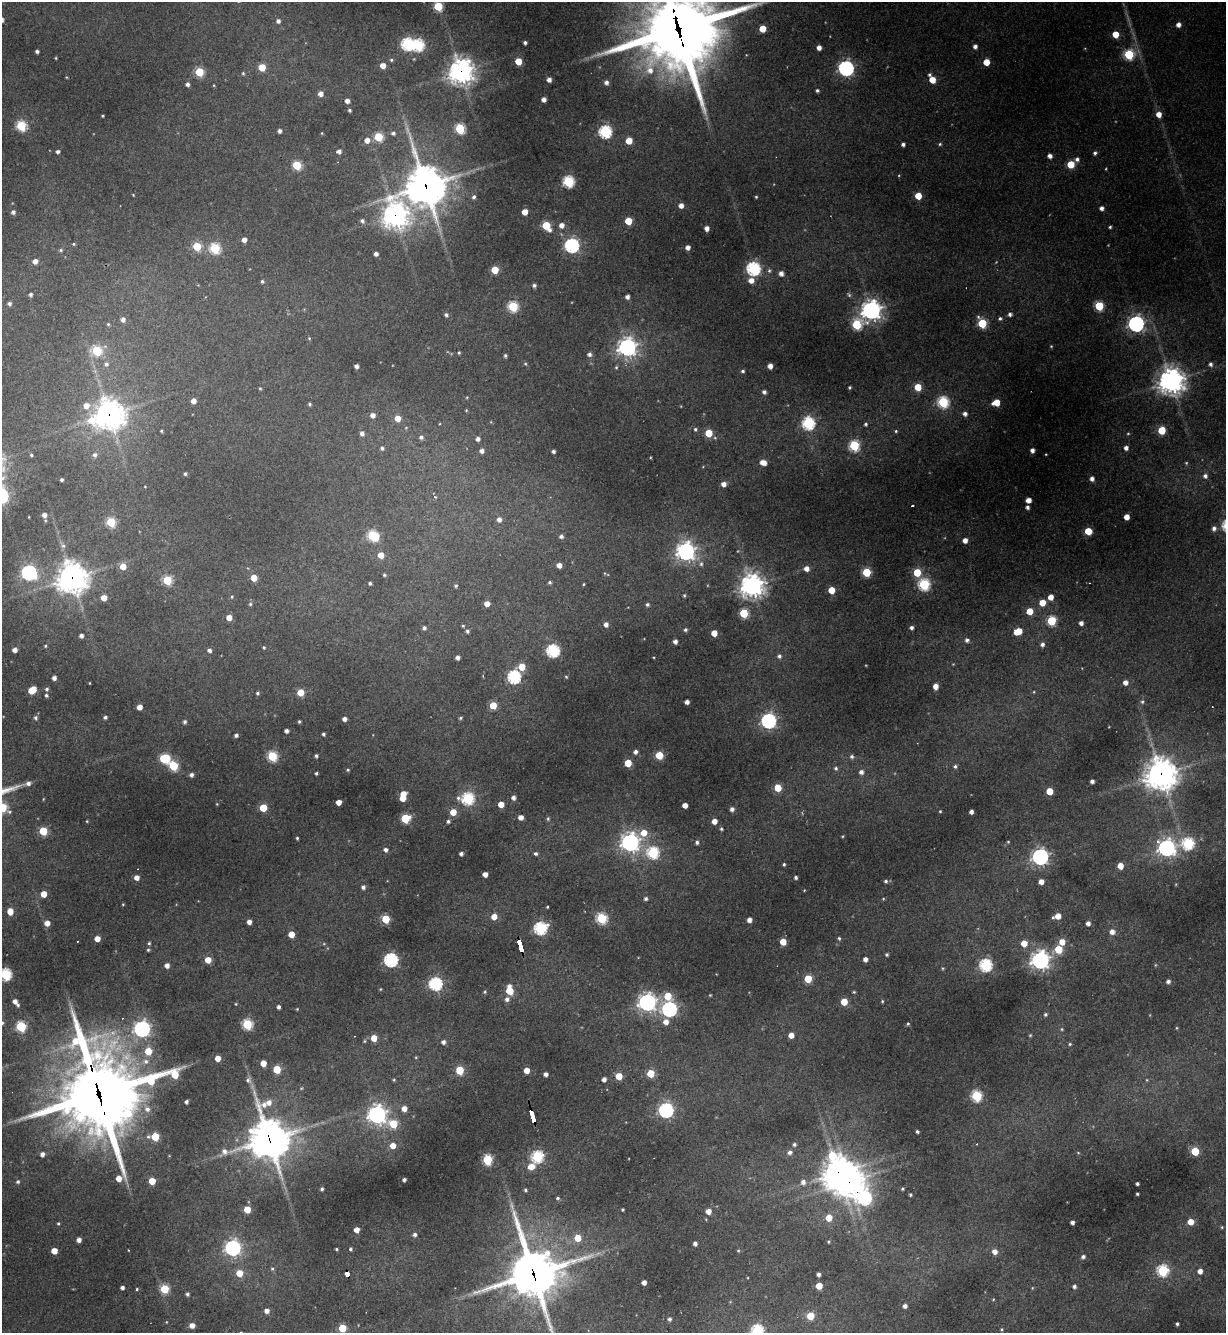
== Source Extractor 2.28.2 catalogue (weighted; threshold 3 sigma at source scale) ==
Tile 6 of 4 x 4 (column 2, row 2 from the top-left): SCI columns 1368-2591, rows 2663-3993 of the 5307 x 5324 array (HDU 1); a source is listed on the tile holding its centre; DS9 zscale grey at full resolution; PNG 1228 x 1335 px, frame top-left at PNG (2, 2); no overlay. Shown black and unused: <1% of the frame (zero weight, under 3 of 4 exposures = <1% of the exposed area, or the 3 px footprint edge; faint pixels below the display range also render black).
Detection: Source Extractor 2.28.2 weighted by HDU 2 'WHT'; one run over the whole footprint, this tile lists its part. Background 0.268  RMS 0.0096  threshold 0.0431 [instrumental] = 3 sigma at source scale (4.5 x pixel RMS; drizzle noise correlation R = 1.50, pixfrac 1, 0.05/0.05 arcsec/px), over >= 5 px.
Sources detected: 480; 2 too faint to see at this stretch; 2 inside a brighter object's white glare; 6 cosmic-ray / hot-pixel residue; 1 long thin detection or spike segment (spike, bleed or trail) — not listed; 1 inside a brighter listed object's ellipse — not listed separately; the other 468 listed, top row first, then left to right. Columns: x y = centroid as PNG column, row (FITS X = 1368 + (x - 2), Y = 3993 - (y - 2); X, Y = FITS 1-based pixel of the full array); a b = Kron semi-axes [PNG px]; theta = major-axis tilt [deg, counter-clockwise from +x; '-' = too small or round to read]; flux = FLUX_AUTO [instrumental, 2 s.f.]
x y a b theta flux
438 6 5 5 - 47
278 21 5 5 - 3.2
1178 25 4 4 - 5.2
678 29 33 25 -80 10000
762 29 5 5 - 18
1115 34 5 4 - 17
525 43 3 3 - 2.4
407 44 6 6 - 130
975 46 4 4 - 4
819 47 4 4 - 5.5
37 51 4 3 - 2.5
1129 54 5 5 - 76
56 58 4 3 - 0.87
391 60 5 4 - 1.6
518 61 5 5 - 22
986 62 5 5 - 18
383 66 5 5 - 8.7
262 67 5 5 - 22
846 68 6 6 - 280
199 72 5 5 - 42
461 72 10 9 - 700
243 73 5 4 - 1.3
929 75 4 4 - 1.7
549 80 4 4 - 4.7
932 80 5 5 - 17
606 82 5 4 - 4.1
187 84 5 4 - 2.6
817 90 4 4 - 1.9
320 94 4 4 - 6.7
544 99 4 4 - 4.9
347 101 4 4 - 4.8
350 110 3 3 - 1.7
1159 114 5 5 - 9
103 116 3 2 - 1.2
21 126 5 5 - 69
460 128 6 5 - 64
279 131 4 3 - 3.2
605 132 6 6 - 140
322 133 3 3 - 0.73
393 133 5 5 - 2.5
378 137 5 5 - 50
367 140 5 5 - 6.5
629 141 5 5 - 16
903 144 4 3 - 2.6
940 144 4 4 - 1.3
58 151 4 4 - 2.6
339 151 4 4 - 3.9
1095 153 5 4 - 2.4
1050 156 4 4 - 4.9
1077 159 6 5 - 3.1
1071 164 5 5 - 27
297 165 5 5 - 46
568 182 6 5 - 100
425 186 15 12 -73 2400
133 195 3 2 - 0.76
918 196 5 4 - 20
474 197 6 5 - 2.2
756 197 3 3 - 1.1
681 205 5 5 - 6.1
1101 208 4 4 - 4
13 212 4 4 - 3.1
525 212 4 4 - 11
395 216 11 10 - 690
362 221 6 5 - 2.7
628 221 5 5 - 27
561 225 5 5 - 5.9
546 226 6 5 - 45
1110 227 3 3 - 1.4
707 228 4 4 - 5.8
244 240 4 4 - 5.9
73 244 4 4 - 1.1
572 245 6 6 - 210
197 246 5 5 - 34
688 247 4 4 - 5.2
215 248 6 5 - 76
61 250 5 4 - 1.4
376 254 4 4 - 4
35 261 5 5 - 6
753 269 6 6 - 170
495 270 5 5 - 25
769 271 6 5 - 1.8
781 273 5 5 - 5.2
751 280 6 5 - 7.9
262 281 5 4 - 1.6
534 285 4 4 - 2.7
31 294 4 4 - 2.5
627 297 4 4 - 3.8
9 303 5 5 - 2.8
513 306 5 5 - 75
1099 306 5 5 - 56
871 310 8 8 - 500
1010 314 4 4 - 3.1
446 315 5 4 - 2.4
1000 318 4 4 - 1.9
123 319 5 5 - 4.4
982 323 6 5 - 54
108 324 4 4 - 1.2
857 324 6 5 - 66
1136 324 6 6 - 320
309 338 4 4 - 0.95
1051 346 4 3 - 0.77
627 347 7 7 - 470
96 351 5 5 - 62
459 353 4 3 - 1.2
589 354 5 5 - 3.3
505 356 4 4 - 1.7
106 364 6 6 - 2.7
525 364 5 4 - 1.3
1211 364 6 5 - 3
356 366 4 4 - 3.6
770 366 4 4 - 6.4
616 367 5 4 - 1.3
743 371 4 3 - 1.7
1171 381 9 9 - 980
850 387 3 3 - 1.4
918 387 5 5 - 24
260 388 5 3 - 0.96
764 392 4 4 - 3
193 401 5 4 - 6.2
943 402 6 5 - 99
996 402 6 5 - 19
310 404 4 3 - 1.4
86 406 6 6 - 10
466 410 4 3 - 0.82
109 414 11 10 - 1000
965 414 6 5 - 3.9
373 415 4 4 - 5.7
398 418 5 5 - 12
91 420 14 12 -56 24
808 423 6 6 - 130
866 424 5 4 - 1.6
695 429 4 4 - 1.5
1162 430 5 5 - 37
161 431 3 3 - 1.1
896 431 5 4 - 1.2
362 433 4 4 - 4.1
709 433 5 5 - 27
1128 433 5 3 - 0.94
421 437 5 4 - 2.5
478 439 4 4 - 3.3
854 446 6 5 - 83
382 448 4 4 - 2.1
1126 448 4 4 - 4.5
1032 450 4 4 - 4.3
481 451 4 4 - 4.1
553 451 3 3 - 2.5
31 455 5 4 - 1.4
95 455 6 6 - 3.2
763 462 6 5 - 10
185 474 4 3 - 1.6
1205 476 5 5 - 3.4
1092 479 4 4 - 4.3
62 480 3 3 - 2
723 484 5 5 - 5.4
435 497 5 4 - 1.6
1028 500 5 4 - 7.3
912 506 3 2 - 1.5
1027 507 4 3 - 2.8
44 515 5 5 - 5.2
1127 517 4 4 - 9.6
499 519 5 5 - 4.7
111 522 5 5 - 56
1214 528 5 5 - 4
1088 531 5 5 - 23
373 536 7 5 -23 81
561 536 5 4 - 2.7
965 540 4 4 - 7.1
686 551 7 7 - 500
381 555 5 5 - 11
701 564 6 5 - 2.5
559 565 4 4 - 6.7
123 566 5 5 - 13
806 569 5 5 - 6.1
866 572 5 5 - 51
917 572 5 5 - 31
29 573 7 6 - 230
384 575 4 3 - 1.4
72 578 10 10 - 1200
254 578 5 5 - 15
167 580 5 5 - 52
549 582 4 4 - 1.7
370 583 3 3 - 1.8
583 584 5 3 - 0.97
924 584 6 6 - 110
752 585 8 8 - 750
456 586 4 4 - 1.8
831 590 5 5 - 19
684 595 5 4 - 1.4
232 597 4 3 - 0.92
1051 597 5 4 - 10
104 598 5 4 - 11
1042 603 5 5 - 16
250 604 5 5 - 1.5
487 604 5 4 - 7.7
647 605 5 4 - 2
1029 611 5 5 - 18
744 613 5 5 - 50
229 618 5 5 - 8.8
1051 621 5 5 - 60
1081 623 4 4 - 4.4
606 624 5 5 - 4.7
463 626 4 4 - 1
912 627 4 4 - 2.7
424 628 4 4 - 2.5
685 630 5 4 - 2
467 631 4 4 - 2.1
1018 631 7 5 25 20
714 633 5 4 - 13
81 636 4 4 - 3.8
967 640 5 5 - 3.1
675 641 4 4 - 4.3
1042 644 5 5 - 3.5
45 646 4 3 - 1.1
264 647 4 3 - 1
15 650 4 4 - 5.3
209 650 5 4 - 2.9
553 651 6 6 - 150
779 656 5 5 - 2.6
457 657 4 4 - 3.9
522 667 5 5 - 21
514 677 6 6 - 150
566 677 5 4 - 1
54 678 4 4 - 4.3
1125 682 5 4 - 5.8
89 683 3 2 - 0.69
935 686 6 4 -88 7.7
47 689 5 5 - 2.1
32 690 7 5 43 22
300 692 5 5 - 22
1034 692 4 2 - 0.66
257 693 5 4 - 1.6
46 695 4 4 - 1.7
687 702 4 4 - 4.6
1142 702 5 4 - 1.6
493 705 5 4 - 24
139 707 4 4 - 7.7
105 717 4 4 - 2.2
35 718 5 5 - 2.2
460 718 5 4 - 1.4
344 719 4 4 - 4.7
299 721 4 3 - 1.3
769 721 6 6 - 250
185 722 4 4 - 2.4
286 731 4 4 - 3.6
323 734 4 3 - 2
236 735 4 3 - 2.8
635 752 5 4 - 3.4
659 755 5 5 - 30
272 756 5 5 - 68
316 756 4 4 - 2
852 757 5 5 - 2.3
165 758 7 5 5 67
628 763 5 5 - 23
173 766 6 5 - 60
955 766 5 5 - 2
836 768 5 5 - 2
348 770 5 4 - 1.2
861 772 5 5 - 4
316 773 3 3 - 1.8
1161 774 11 10 - 1400
191 775 5 5 - 3.3
1092 781 4 4 - 3.4
28 783 6 6 - 3.3
778 788 5 5 - 27
1049 791 5 5 - 20
402 798 5 5 - 16
468 798 6 6 - 110
513 798 4 4 - 3.6
339 802 4 4 - 8.4
501 804 4 4 - 12
685 805 4 4 - 8
2 807 5 5 - 46
263 808 5 5 - 26
732 809 4 4 - 3.8
940 811 3 3 - 0.94
453 812 5 5 - 14
971 812 4 4 - 4
521 817 4 4 - 5.7
405 818 6 5 - 44
548 819 5 4 - 1.4
87 821 4 3 - 0.74
448 821 4 4 - 2
714 821 4 4 - 7.8
721 829 4 4 - 1.4
43 831 5 5 - 39
644 833 6 6 - 15
297 838 3 3 - 1.1
630 842 7 7 - 500
697 842 4 4 - 2.5
1008 842 4 4 - 0.99
1188 844 6 6 - 110
1167 848 7 7 - 400
385 850 5 5 - 3
653 853 6 6 - 100
461 854 4 3 - 3
536 854 4 4 - 2.2
1040 857 6 6 - 360
784 864 3 3 - 1.5
1120 866 5 4 - 12
485 874 4 4 - 6.7
136 877 5 5 - 6.4
796 877 3 3 - 2.3
886 881 5 4 - 1.9
1041 882 4 4 - 6.6
363 887 5 4 - 3.2
44 894 5 5 - 15
646 899 5 5 - 2.3
883 899 4 3 - 0.85
123 904 4 3 - 0.77
10 911 5 5 - 13
1057 916 6 4 18 11
494 917 5 5 - 10
601 918 5 5 - 83
385 919 5 5 - 37
749 920 4 4 - 5.3
249 922 4 4 - 5.2
47 923 5 5 - 7.2
1088 923 4 4 - 4.3
540 928 6 6 - 140
1112 932 5 5 - 6.1
291 934 5 4 - 13
839 938 4 3 - 1.6
97 939 4 4 - 9.3
77 941 2 2 - 0.68
783 942 5 4 - 15
1062 942 5 5 - 11
149 943 4 4 - 1.3
1024 943 5 5 - 14
520 946 13 4 -76 140
1058 949 5 5 - 32
148 950 4 4 - 1.3
887 955 4 4 - 1.5
865 959 4 4 - 4.9
208 960 5 5 - 12
391 960 6 6 - 180
1040 960 7 7 - 530
167 965 4 4 - 5.6
986 965 6 6 - 140
1155 965 5 3 - 0.83
5 974 6 5 - 110
808 979 5 5 - 32
1168 981 4 4 - 3
435 984 6 6 - 150
380 989 5 3 - 0.84
509 990 7 5 -82 28
485 992 5 4 - 1.3
710 995 3 3 - 0.82
667 996 6 5 - 24
507 999 6 5 - 3.8
15 1001 5 4 - 4.8
882 1001 4 4 - 1.1
647 1002 7 7 - 440
844 1002 5 5 - 19
236 1004 4 3 - 0.83
18 1005 4 3 - 1.4
278 1007 4 3 - 3
297 1009 4 3 - 0.89
669 1009 6 6 - 250
1045 1014 4 4 - 1.6
666 1022 6 6 - 6.9
2 1023 4 4 - 1.4
247 1024 5 5 - 76
908 1024 5 4 - 1.2
21 1026 6 5 - 68
1177 1028 5 3 - 0.88
142 1029 6 6 - 320
1062 1029 5 3 - 0.91
791 1035 4 4 - 8.6
1030 1035 4 3 - 1
374 1038 5 4 - 14
364 1041 4 4 - 1.1
443 1042 5 5 - 3.8
1070 1044 4 4 - 1.1
148 1051 5 5 - 23
416 1057 5 4 - 0.99
218 1058 4 4 - 10
146 1061 8 7 - 4.4
263 1063 5 4 - 11
277 1069 5 5 - 33
460 1070 5 5 - 39
526 1070 4 4 - 11
650 1073 5 5 - 29
546 1074 4 4 - 3.8
619 1076 5 5 - 22
604 1079 4 4 - 4.5
248 1080 7 6 - 2.7
394 1080 4 4 - 1.1
99 1093 35 30 -70 8200
976 1096 6 5 - 87
186 1102 4 3 - 2.6
147 1109 7 7 - 4.7
404 1109 5 5 - 7.4
666 1110 6 6 - 240
377 1114 7 7 - 450
532 1116 12 3 -75 160
393 1124 6 5 - 36
917 1131 3 3 - 1.5
155 1137 6 5 - 34
269 1139 15 14 - 2400
794 1144 5 4 - 2
393 1146 5 5 - 10
1195 1151 5 5 - 41
790 1152 5 5 - 3.2
1078 1153 5 3 - 0.79
42 1154 4 4 - 4
537 1156 6 6 - 120
487 1159 5 5 - 70
531 1166 7 6 - 12
838 1173 13 10 -88 1300
119 1178 4 4 - 9.2
404 1180 4 3 - 3
152 1181 5 5 - 18
18 1182 5 4 - 1.7
803 1182 6 6 - 4.5
1137 1184 3 3 - 2
322 1189 3 3 - 1.7
902 1189 3 3 - 1.3
525 1190 4 3 - 1.6
1137 1194 3 3 - 1.3
911 1195 4 3 - 1.6
558 1198 4 4 - 1.5
864 1198 9 9 - 170
247 1209 5 5 - 19
623 1210 3 3 - 1.3
708 1211 5 4 - 8.7
829 1218 5 5 - 17
1072 1222 4 4 - 3.2
1191 1222 5 4 - 13
58 1224 4 4 - 1.2
1222 1227 4 3 - 0.85
356 1230 4 4 - 9.6
415 1235 5 5 - 2.5
578 1238 5 5 - 17
79 1240 4 4 - 5
828 1242 4 3 - 1.1
695 1244 4 4 - 3.8
233 1248 6 6 - 270
336 1249 3 3 - 1
351 1249 3 3 - 1.5
54 1251 5 4 - 13
738 1251 5 3 - 0.94
995 1252 5 5 - 6.3
1083 1257 5 4 - 2.6
272 1268 5 3 - 1.1
1163 1271 6 6 - 100
1200 1271 4 4 - 6.4
239 1273 5 5 - 18
347 1274 5 4 - 39
533 1274 19 16 -74 3800
818 1274 4 4 - 3.3
644 1282 4 4 - 5.9
819 1286 5 5 - 18
1074 1286 4 4 - 2.6
122 1288 4 4 - 3.3
137 1289 4 3 - 1.1
164 1289 5 5 - 46
187 1294 4 4 - 2.1
993 1300 4 3 - 0.75
905 1306 4 4 - 3.8
267 1311 5 4 - 4.9
810 1316 5 5 - 30
669 1319 4 4 - 2.3
166 1322 4 3 - 0.65
1177 1324 3 3 - 1.7
192 1325 5 4 - 7
342 1328 5 5 - 33
1001 1329 4 3 - 1
757 1331 6 6 - 120
Overlapping masked pixels (flux is a lower limit): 15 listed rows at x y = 678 29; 461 72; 425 186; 395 216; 109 414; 72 578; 1161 774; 520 946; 99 1093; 532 1116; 269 1139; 838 1173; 864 1198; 347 1274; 533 1274
Isophote crosses this tile's border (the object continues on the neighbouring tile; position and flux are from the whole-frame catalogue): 7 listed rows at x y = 438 6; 678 29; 2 807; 5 974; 2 1023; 533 1274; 757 1331